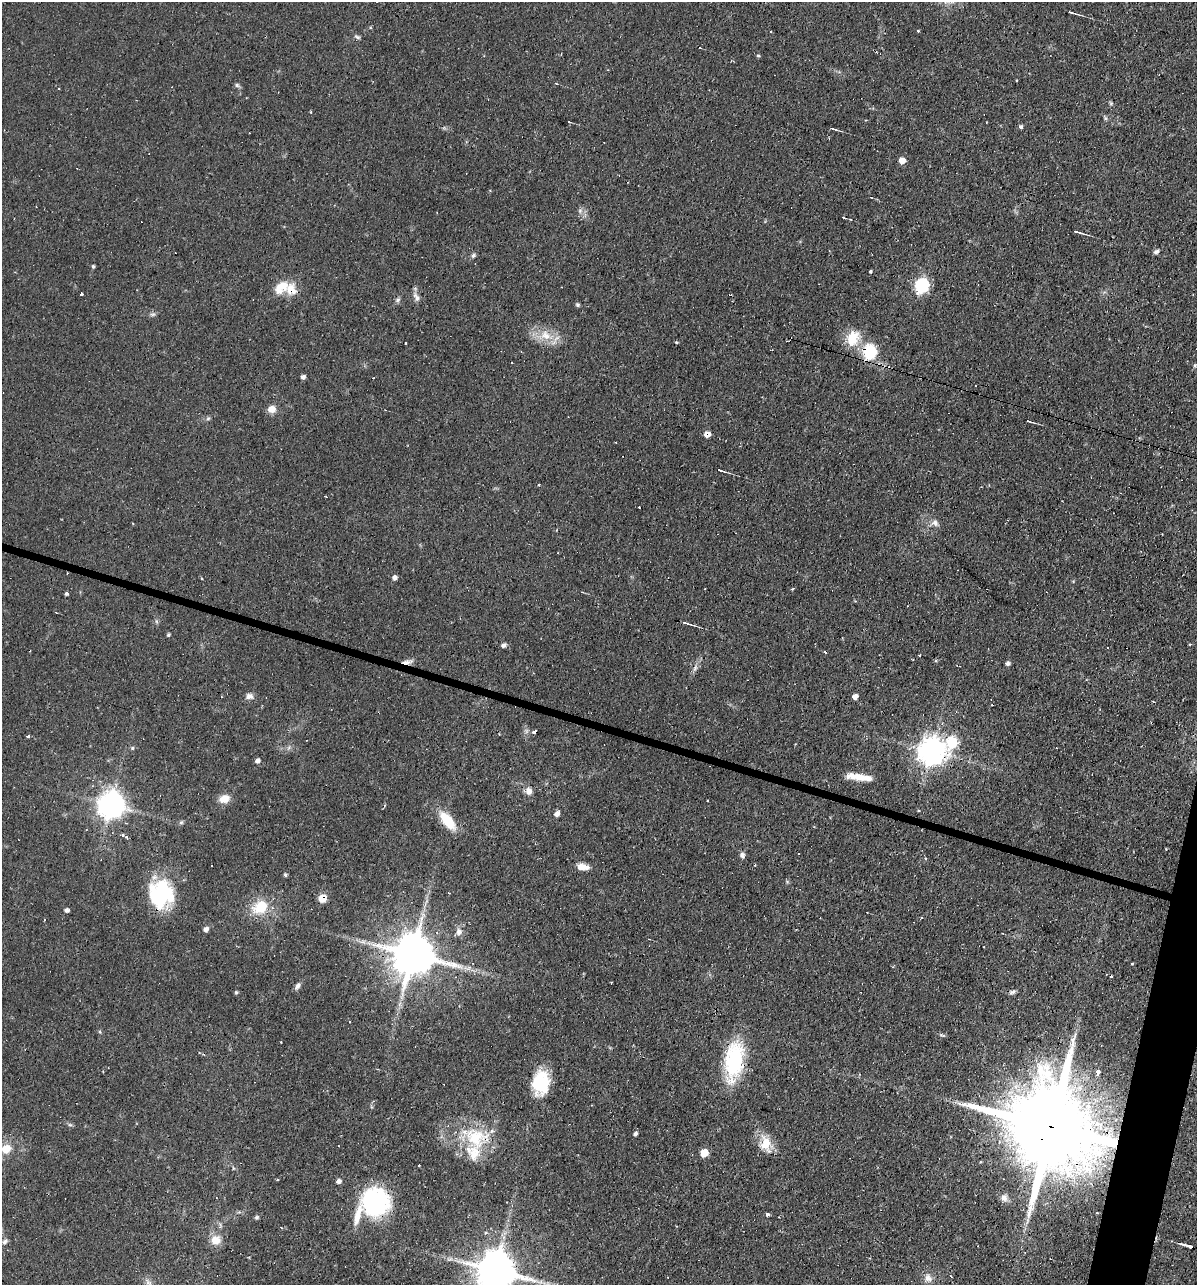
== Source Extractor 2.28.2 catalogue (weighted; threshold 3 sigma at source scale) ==
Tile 6 of 4 x 4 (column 2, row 2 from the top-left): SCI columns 1446-2640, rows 2565-3847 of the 5156 x 5129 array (HDU 1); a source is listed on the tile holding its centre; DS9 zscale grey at full resolution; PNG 1199 x 1287 px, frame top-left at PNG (2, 2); no overlay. Shown black and unused: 2% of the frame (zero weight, under 2 of 3 exposures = <1% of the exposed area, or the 3 px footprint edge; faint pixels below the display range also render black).
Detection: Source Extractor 2.28.2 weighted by HDU 2 'WHT'; one run over the whole footprint, this tile lists its part. Background 0.066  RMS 0.0053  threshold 0.0236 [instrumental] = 3 sigma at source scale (4.5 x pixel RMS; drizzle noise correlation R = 1.50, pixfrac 1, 0.05/0.05 arcsec/px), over >= 5 px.
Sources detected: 152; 1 too faint to see at this stretch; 23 cosmic-ray / hot-pixel residue — not listed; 5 inside a brighter listed object's ellipse — not listed separately; the other 123 listed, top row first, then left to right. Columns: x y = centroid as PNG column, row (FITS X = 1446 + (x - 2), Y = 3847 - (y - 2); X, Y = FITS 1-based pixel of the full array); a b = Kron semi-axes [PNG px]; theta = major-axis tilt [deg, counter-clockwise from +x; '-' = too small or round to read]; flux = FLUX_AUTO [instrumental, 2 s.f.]
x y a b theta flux
1072 13 10 2 -17 1.7
918 31 3 3 - 1.4
357 37 8 4 -25 1.1
758 56 6 3 -1 0.54
1016 80 3 2 - 0.56
556 83 4 3 - 0.39
237 85 7 5 -21 1.1
1111 103 6 4 -74 0.75
1105 118 7 4 -71 0.87
569 122 3 2 - 0.39
1021 127 4 4 - 1.4
834 129 9 3 -19 1
902 160 5 5 - 7.4
580 211 7 6 - 1.5
843 217 3 2 - 0.58
1077 232 10 2 -16 2.7
1156 252 7 5 24 1.4
473 255 6 5 - 1.3
93 266 5 4 - 0.74
871 271 3 3 - 1.2
922 285 6 6 - 99
281 287 21 11 47 9
81 294 3 3 - 3.2
416 297 14 7 -61 2.5
398 300 7 6 - 1.3
577 305 5 4 - 1.1
153 314 8 5 6 1.1
546 335 20 13 -17 11
852 339 20 17 -88 13
676 342 4 3 - 0.63
406 343 3 2 - 0.8
870 351 18 16 85 20
512 363 3 3 - 1.4
303 377 4 4 - 2
272 409 9 8 - 4.6
208 418 6 5 - 0.91
1029 421 9 3 -16 1
707 434 6 5 - 4.3
720 470 9 2 -16 1.5
538 485 3 3 - 1.3
639 507 3 3 - 0.53
133 523 3 2 - 0.52
935 523 10 8 -46 2.6
394 577 5 4 - 2.1
202 578 4 3 - 0.5
582 592 4 3 - 0.42
66 593 4 3 - 1.2
156 621 6 4 -71 0.84
686 623 13 3 -16 1.6
168 635 4 3 - 0.99
1190 644 4 3 - 0.51
504 645 5 5 - 1.8
825 652 4 2 - 0.69
920 655 3 3 - 1.2
407 662 15 5 7 2.8
1008 663 5 4 - 1.8
695 668 12 4 60 1.9
249 696 10 8 -16 2.5
855 696 5 4 - 3.5
1154 702 3 2 - 0.44
535 732 4 4 - 4.1
29 736 3 3 - 5.4
952 742 8 6 56 41
132 748 5 5 - 0.77
932 751 9 8 - 680
257 761 5 4 - 2.3
860 777 29 7 -11 8.3
529 791 10 8 -74 3
224 799 11 8 21 6.2
111 805 9 8 - 620
919 811 3 3 - 0.52
557 814 5 5 - 2.7
447 821 24 10 -51 15
181 822 6 5 - 0.84
126 837 4 3 - 1.1
1166 849 3 3 - 0.38
798 854 2 2 - 0.54
742 855 7 6 - 1.9
212 865 3 3 - 0.93
583 867 15 7 -7 5.2
285 875 4 4 - 0.95
161 893 28 26 -32 40
322 898 5 5 - 19
261 907 20 15 30 16
67 910 4 4 - 2
206 929 5 5 - 2.5
459 932 10 8 -85 2.9
363 942 7 4 -18 1.6
412 954 13 11 -13 2300
1132 963 3 2 - 0.6
468 968 8 4 26 1.4
611 982 2 2 - 0.42
298 986 9 6 58 1.9
1013 991 10 4 -1 1.2
236 992 5 5 - 0.69
100 1032 5 3 - 0.56
281 1042 3 2 - 0.33
734 1061 44 20 81 42
1098 1072 4 3 - 4
541 1083 25 17 82 25
70 1125 6 5 - 0.9
1052 1127 41 20 -17 15000
635 1134 5 4 - 1.5
476 1138 40 27 -26 32
766 1144 21 14 -71 10
6 1149 12 11 - 7.5
704 1153 5 5 - 16
233 1168 6 3 -72 0.62
277 1179 3 3 - 1.2
339 1181 5 4 - 2.2
1004 1198 10 9 - 3
375 1202 20 19 - 89
768 1214 4 3 - 3.4
357 1215 35 8 75 8.5
257 1217 6 5 - 0.94
216 1240 14 13 - 6.1
5 1241 9 5 40 1.5
1182 1244 6 3 -22 1
1190 1246 7 3 -16 3.4
450 1259 9 4 21 1.3
495 1270 12 11 - 1900
928 1278 12 9 -56 3.6
149 1283 9 6 -17 1.8
Overlapping masked pixels (flux is a lower limit): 11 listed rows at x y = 870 351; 707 434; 407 662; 535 732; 322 898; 412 954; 734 1061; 1052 1127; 476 1138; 375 1202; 1190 1246
Isophote crosses this tile's border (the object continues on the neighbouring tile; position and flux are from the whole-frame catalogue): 2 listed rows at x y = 5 1241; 495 1270